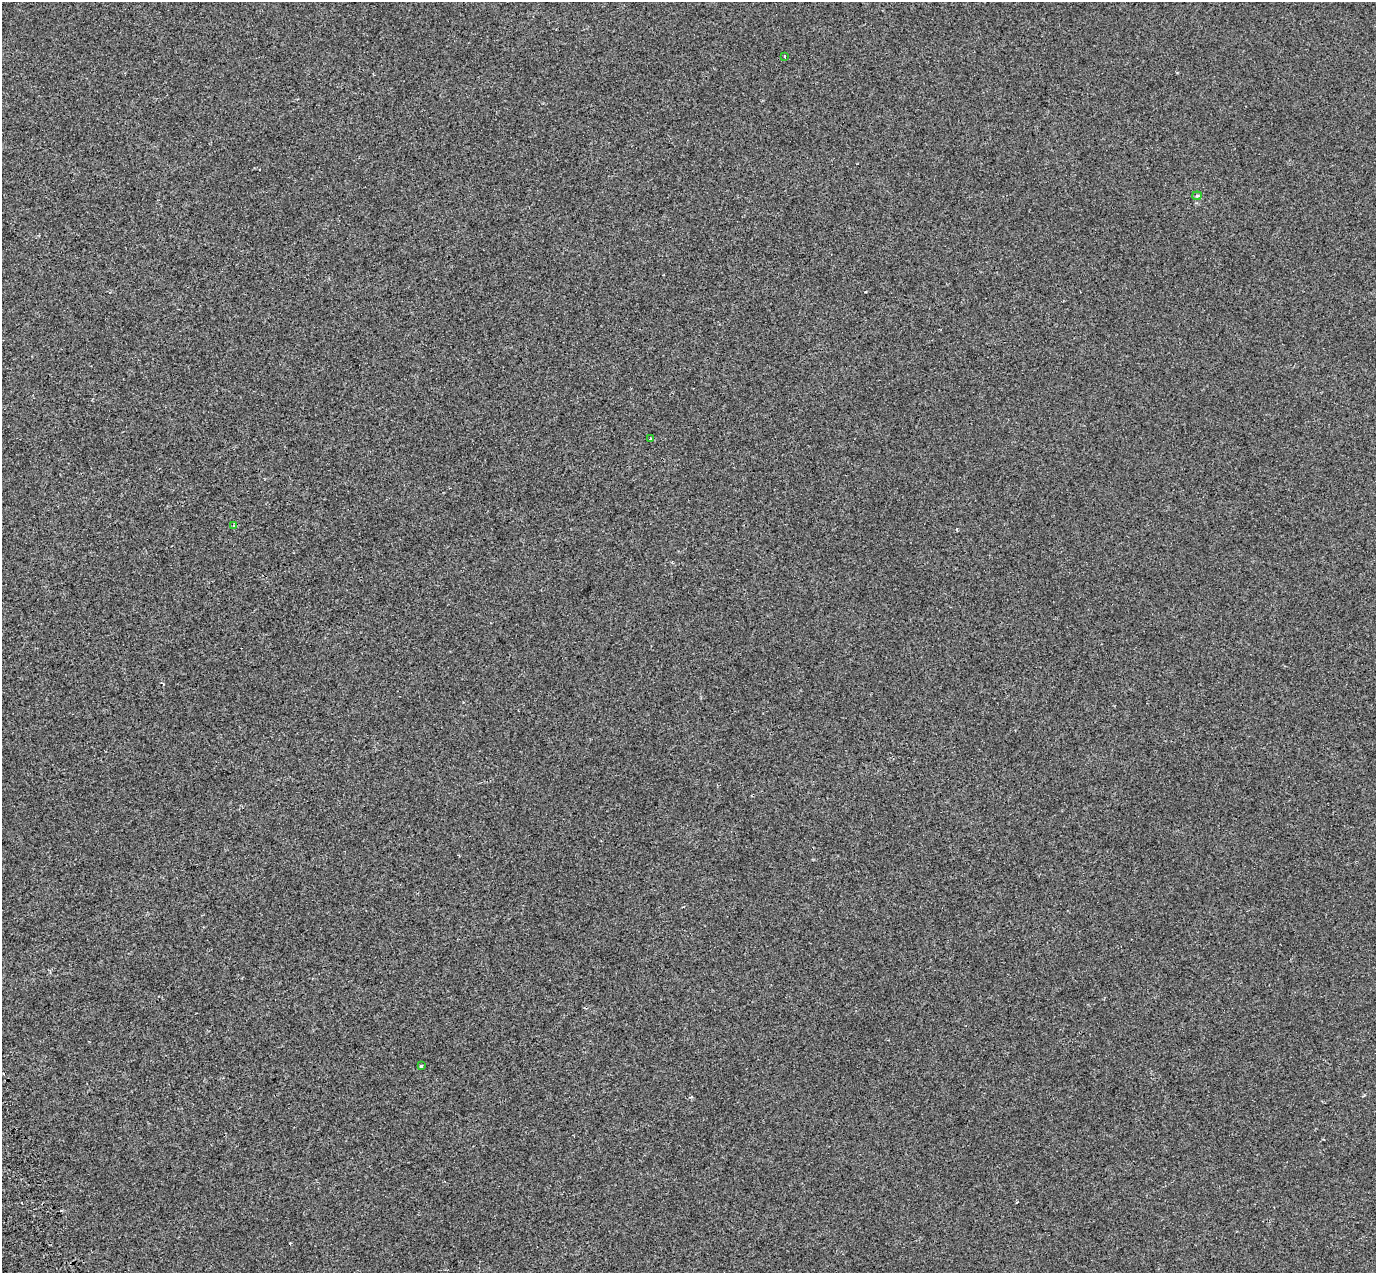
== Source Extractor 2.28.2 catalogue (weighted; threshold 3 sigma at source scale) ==
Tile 7 of 4 x 4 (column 3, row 2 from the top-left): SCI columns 2845-4218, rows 2786-4056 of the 5685 x 5518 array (HDU 1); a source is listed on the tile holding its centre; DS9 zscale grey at full resolution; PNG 1378 x 1275 px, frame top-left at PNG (2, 2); each listed source drawn as its Kron ellipse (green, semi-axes under 4 px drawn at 4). Shown black and unused: <1% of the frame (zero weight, under 2 of 3 exposures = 7% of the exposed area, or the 3 px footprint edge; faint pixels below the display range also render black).
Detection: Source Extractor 2.28.2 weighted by HDU 2 'WHT'; one run over the whole footprint, this tile lists its part. Background -6.06e-04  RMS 0.0045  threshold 0.0203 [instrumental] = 3 sigma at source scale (4.5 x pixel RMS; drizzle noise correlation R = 1.50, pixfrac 1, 0.0396/0.0396 arcsec/px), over >= 5 px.
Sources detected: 6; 1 cosmic-ray / hot-pixel residue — neither listed nor drawn; the other 5 listed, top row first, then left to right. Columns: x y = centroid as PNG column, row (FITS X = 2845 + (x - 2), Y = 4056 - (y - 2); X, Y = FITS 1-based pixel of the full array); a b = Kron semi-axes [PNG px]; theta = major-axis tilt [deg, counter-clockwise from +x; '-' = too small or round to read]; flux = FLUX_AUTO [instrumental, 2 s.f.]
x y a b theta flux
785 56 4 2 - 0.42
1197 196 5 4 - 0.49
651 439 3 3 - 1.9
234 525 3 3 - 1.7
421 1066 3 3 - 1.3